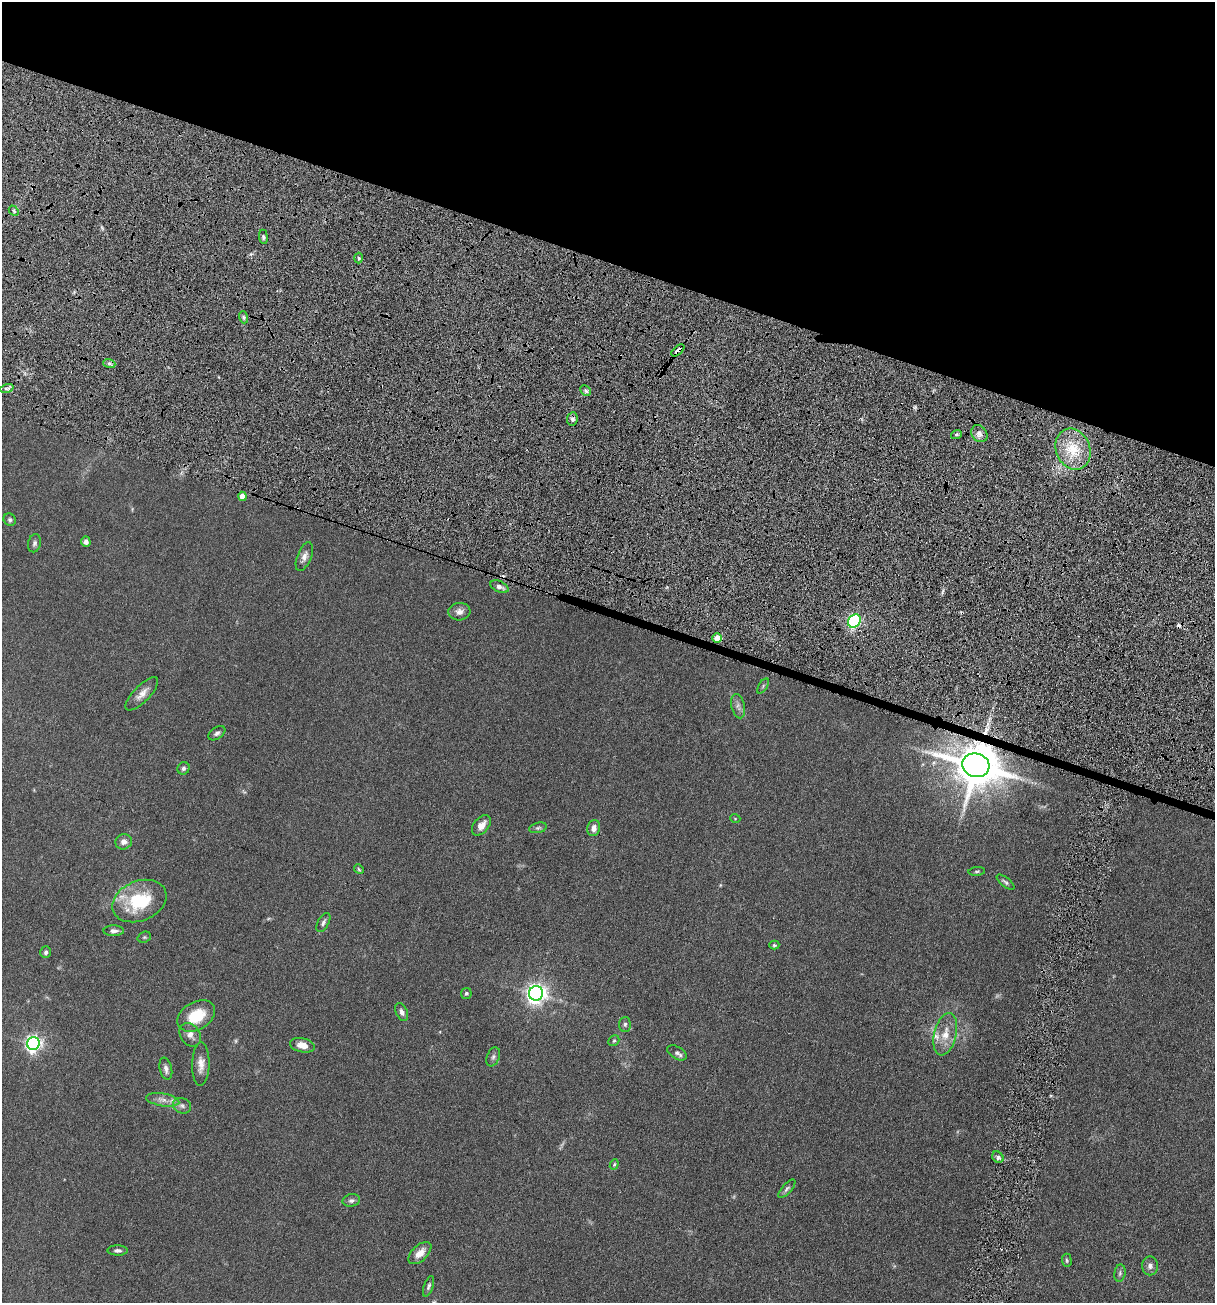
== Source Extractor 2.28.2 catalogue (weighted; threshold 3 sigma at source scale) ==
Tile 2 of 4 x 4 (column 2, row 1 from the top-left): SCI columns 1994-3206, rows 4209-5509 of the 5918 x 5679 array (HDU 1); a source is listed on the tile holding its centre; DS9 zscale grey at full resolution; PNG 1217 x 1305 px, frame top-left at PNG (2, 2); each listed source drawn as its Kron ellipse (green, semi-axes under 4 px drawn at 4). Shown black and unused: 21% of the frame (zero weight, under 4 of 7 exposures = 19% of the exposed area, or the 3 px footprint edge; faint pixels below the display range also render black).
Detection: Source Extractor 2.28.2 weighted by HDU 2 'WHT'; one run over the whole footprint, this tile lists its part. Background 0.111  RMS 0.0057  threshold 0.0234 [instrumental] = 3 sigma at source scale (4.09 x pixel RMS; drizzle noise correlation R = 1.36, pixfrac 0.8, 0.05/0.05 arcsec/px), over >= 5 px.
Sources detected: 70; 1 too faint to see at this stretch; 1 cosmic-ray / hot-pixel residue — neither listed nor drawn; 1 inside a brighter listed object's ellipse — not listed separately; the other 67 listed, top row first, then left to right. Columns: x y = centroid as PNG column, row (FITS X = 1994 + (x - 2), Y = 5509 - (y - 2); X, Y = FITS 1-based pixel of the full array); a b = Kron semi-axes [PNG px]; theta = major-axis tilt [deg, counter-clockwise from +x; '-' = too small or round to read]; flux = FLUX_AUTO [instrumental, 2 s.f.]
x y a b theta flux
14 211 6 4 -48 0.96
263 237 7 3 -82 1
359 258 5 3 - 0.75
243 317 6 4 -71 0.93
678 350 8 4 42 4.5
109 363 6 4 -19 1.2
7 388 7 4 18 1.3
586 391 6 4 -45 1
572 419 7 5 81 1.5
956 434 6 3 20 0.87
979 434 9 7 -53 2.5
1073 449 21 17 -68 16
242 496 4 4 - 4.1
10 520 6 5 - 1.1
86 542 5 4 - 1.8
34 543 9 6 76 1.4
304 557 15 7 68 2.7
499 587 10 5 -23 2.2
459 612 11 8 5 2.8
854 621 7 5 52 84
717 638 5 4 - 7.1
763 686 8 3 59 0.75
142 694 22 8 46 4.3
738 706 12 6 -76 2.1
217 733 9 5 35 1.5
976 765 14 11 -15 2100
183 768 6 5 - 1.3
735 818 5 3 - 0.43
481 825 12 7 50 4
538 828 9 5 13 1.1
594 828 8 6 76 3.1
124 842 8 7 - 2.5
359 869 5 4 - 0.6
977 871 8 3 5 0.68
1005 882 11 4 -38 1.1
139 901 28 20 22 28
323 922 10 5 61 1.5
114 931 10 5 0 1.7
144 937 7 5 20 0.76
774 945 5 4 - 0.68
46 952 6 5 - 1.1
466 993 5 5 - 0.94
536 993 7 7 - 290
402 1012 9 5 -65 1.9
196 1016 20 14 30 14
625 1024 7 6 - 1.2
945 1034 22 11 76 7.9
190 1035 12 9 -55 3.1
614 1041 6 5 - 0.75
33 1044 6 6 - 170
302 1045 12 7 -12 4.4
677 1053 11 6 -30 1.7
493 1057 10 6 67 1.4
201 1064 22 8 88 4.6
166 1069 11 6 -77 2.1
163 1100 17 6 -9 3.5
182 1106 9 7 -27 1.8
998 1157 6 5 - 1.2
614 1164 5 4 - 0.6
787 1189 11 5 49 1.3
351 1200 9 6 12 1.4
118 1250 10 5 -1 1.4
420 1253 14 7 43 5.2
1067 1260 7 5 -86 0.8
1150 1266 9 8 - 2.2
1120 1273 8 5 81 1.1
429 1286 11 4 70 1.2
Overlapping masked pixels (flux is a lower limit): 2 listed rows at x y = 678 350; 976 765